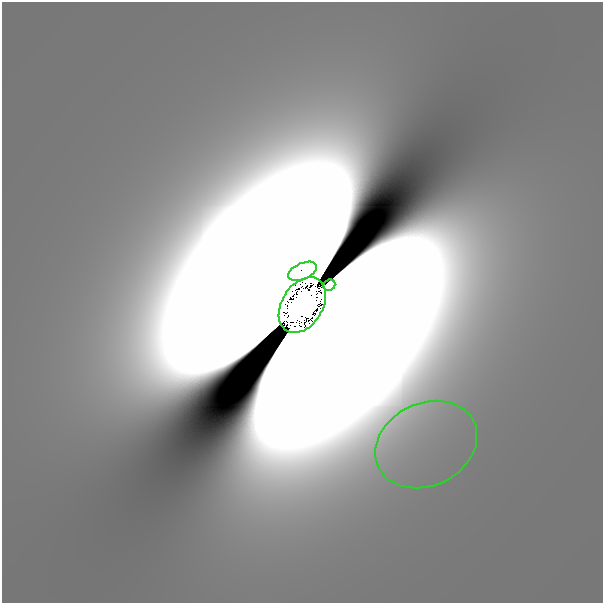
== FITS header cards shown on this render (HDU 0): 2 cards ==
NAXIS1  =                  601
NAXIS2  =                  601

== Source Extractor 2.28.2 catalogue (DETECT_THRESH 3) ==
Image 601 x 601 px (HDU 0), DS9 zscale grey, 1 PNG px = 1 image px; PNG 605 x 605 px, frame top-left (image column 1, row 601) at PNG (2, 2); each listed source drawn as its Kron ellipse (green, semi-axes under 4 px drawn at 4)
Background 2.60e-11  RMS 1.3e-11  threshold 3.97e-11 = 3 sigma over >= 5 px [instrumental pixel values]
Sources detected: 4; all 4 listed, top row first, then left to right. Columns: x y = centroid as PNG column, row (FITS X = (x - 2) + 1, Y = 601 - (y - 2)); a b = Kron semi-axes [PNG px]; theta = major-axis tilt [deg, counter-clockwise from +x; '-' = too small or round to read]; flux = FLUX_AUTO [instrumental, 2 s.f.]
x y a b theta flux
303 271 15 8 23 6.3e-01
329 285 6 5 - 3.7e-01
302 305 30 20 58 3.3e+01
426 445 53 41 26 1.9e-07